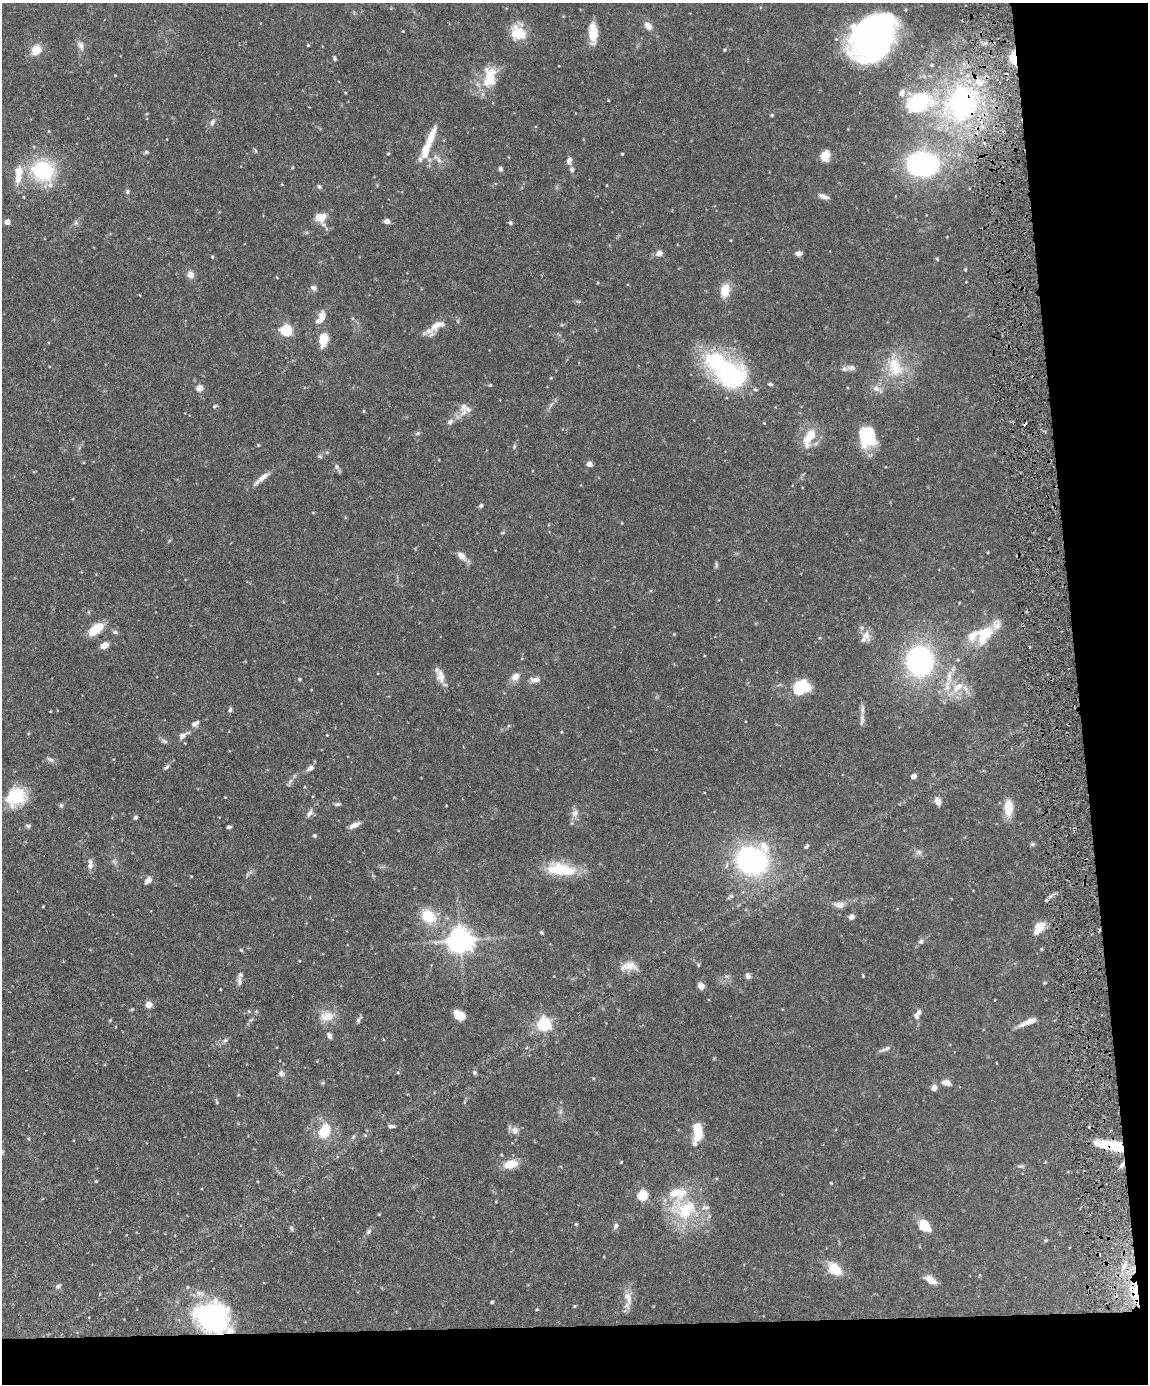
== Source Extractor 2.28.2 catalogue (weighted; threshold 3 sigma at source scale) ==
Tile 12 of 4 x 3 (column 4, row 3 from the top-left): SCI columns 3439-4584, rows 235-1616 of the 4585 x 4509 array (HDU 1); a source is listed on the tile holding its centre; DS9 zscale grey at full resolution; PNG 1150 x 1386 px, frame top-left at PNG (2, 3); no overlay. Shown black and unused: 10% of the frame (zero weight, under 3 of 6 exposures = <1% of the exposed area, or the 3 px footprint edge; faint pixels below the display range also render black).
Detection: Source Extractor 2.28.2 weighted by HDU 2 'WHT'; one run over the whole footprint, this tile lists its part. Background 0.0991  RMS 0.0036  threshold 0.0148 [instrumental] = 3 sigma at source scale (4.09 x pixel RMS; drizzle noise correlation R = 1.36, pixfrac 0.8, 0.05/0.05 arcsec/px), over >= 5 px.
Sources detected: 208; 3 inside a brighter object's white glare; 8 cosmic-ray / hot-pixel residue — not listed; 14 inside a brighter listed object's ellipse — not listed separately; the other 183 listed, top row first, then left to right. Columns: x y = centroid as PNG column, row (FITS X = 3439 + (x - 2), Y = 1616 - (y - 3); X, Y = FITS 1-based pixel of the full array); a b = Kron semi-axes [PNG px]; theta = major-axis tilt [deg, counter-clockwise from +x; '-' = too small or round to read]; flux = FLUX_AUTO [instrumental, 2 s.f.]
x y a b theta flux
648 26 9 6 -51 2.8
518 33 16 14 -46 8.9
593 33 20 8 -88 7
874 40 46 37 40 110
81 45 13 8 -64 1.7
308 45 4 3 - 0.32
36 50 9 8 - 5.6
724 50 5 3 - 0.32
335 58 5 4 - 0.55
1013 58 11 6 -79 5.6
932 65 5 4 - 0.44
115 76 4 3 - 0.23
489 78 29 16 80 9.6
345 93 4 3 - 0.24
902 93 10 8 67 1.8
608 100 4 2 - 0.23
963 103 56 44 50 65
772 115 4 4 - 0.38
212 122 10 6 69 1.1
146 152 6 5 - 0.55
425 152 30 11 71 6.8
388 154 4 3 - 0.33
622 154 3 3 - 0.28
825 155 12 10 75 3.5
439 160 12 6 -55 1.4
569 161 8 6 77 1.6
922 164 32 24 0 52
500 169 6 5 - 0.76
572 170 7 6 - 0.76
43 171 23 19 -37 27
18 175 27 10 83 5.5
319 187 6 5 - 0.55
127 191 6 5 - 0.65
824 196 13 6 -22 1.5
321 217 13 11 12 4.2
387 221 4 4 - 3
7 222 4 4 - 3.1
76 223 6 5 - 0.68
510 223 6 5 - 0.52
659 253 5 4 - 3.6
798 253 8 6 3 1.2
212 257 4 3 - 0.37
937 259 5 3 - 0.39
965 270 5 3 - 0.3
190 275 9 8 - 1.8
313 287 7 6 - 1.2
725 290 15 10 79 5.2
578 301 6 4 -19 0.45
321 317 17 8 61 3.5
352 318 5 4 - 0.4
437 325 30 10 32 4.7
286 330 5 5 - 31
323 339 11 7 81 7.3
715 359 59 33 -50 29
851 367 14 7 5 1.6
895 367 31 21 -69 12
770 384 6 4 -8 0.51
490 385 4 4 - 0.35
200 388 5 4 - 5.5
876 389 10 8 -16 1.8
215 406 6 3 44 0.42
364 411 5 3 - 0.3
463 413 13 8 59 2.2
450 422 9 7 44 1.1
764 423 3 3 - 0.21
870 432 28 11 -75 7
418 433 6 5 - 0.53
811 435 14 13 - 5.1
258 445 4 3 - 0.36
514 447 5 4 - 0.42
589 464 4 4 - 2.9
336 467 8 5 -43 0.86
262 478 27 6 38 2.8
481 505 6 5 - 0.6
502 533 5 3 - 0.34
988 552 3 2 - 0.26
461 556 14 8 -44 2.2
716 565 9 4 -89 0.55
96 629 18 9 38 7.3
115 632 8 5 -13 0.7
674 634 4 4 - 0.26
984 634 27 18 56 11
866 635 15 12 -73 3
104 645 9 6 27 2.6
920 661 25 21 -81 59
440 676 19 9 -74 2.9
516 676 12 8 37 2.4
949 677 21 8 84 4.2
300 679 4 4 - 0.43
535 680 11 7 -1 2
801 687 15 11 28 16
958 687 15 9 39 4.6
230 709 6 4 87 0.64
862 720 15 5 85 1.3
195 723 11 7 30 1.3
183 735 13 7 32 1.9
164 741 9 5 -21 0.83
50 759 11 6 -25 1
166 767 9 4 33 0.66
310 768 9 6 29 1.3
914 776 4 4 - 2.5
16 797 24 20 36 12
938 801 9 6 -65 2.5
337 804 9 5 6 0.74
61 805 6 5 - 0.54
1008 808 17 9 90 6.3
309 813 11 6 59 1.4
575 813 11 8 51 1.7
136 817 6 5 - 0.52
354 825 11 5 24 2.4
28 826 7 5 -3 0.63
229 827 5 3 - 0.59
1074 829 6 4 -71 0.6
314 836 5 5 - 0.52
1033 844 6 5 - 0.52
806 846 6 4 57 0.62
919 852 8 7 - 1.1
752 860 27 24 7 65
114 861 7 4 72 0.62
90 866 10 8 81 1.5
561 869 34 14 -8 13
148 880 9 6 47 1.8
839 905 12 7 -9 1.9
43 907 4 3 - 0.24
428 916 16 14 -43 9
851 917 7 6 - 1.1
1039 927 15 9 53 4.9
541 932 4 4 - 0.4
460 940 8 7 - 370
921 941 6 6 - 0.82
241 950 5 3 - 0.35
629 966 24 11 4 3.8
863 975 3 2 - 0.37
748 976 6 5 - 1.3
239 981 16 5 -88 1.5
701 986 6 5 - 2.8
149 1005 5 4 - 5.1
919 1012 9 6 71 1.2
459 1015 12 8 -34 4.2
327 1016 20 13 10 4.8
358 1020 8 5 74 0.73
1028 1022 24 6 22 3.2
544 1024 6 6 - 64
329 1035 8 6 -68 1.1
225 1040 6 5 - 0.66
886 1049 12 5 23 1.2
475 1072 6 5 - 0.6
281 1074 8 7 - 1.1
946 1083 8 5 -15 2.7
934 1088 7 7 - 1.5
217 1102 7 4 -63 0.47
464 1102 6 4 71 0.38
391 1126 8 5 1 0.86
515 1130 10 10 - 1.9
324 1131 15 11 65 9
697 1131 17 8 -85 9
365 1135 4 4 - 0.37
1111 1145 33 9 -10 11
502 1155 4 3 - 0.3
621 1162 3 3 - 0.29
510 1164 15 9 16 5.9
1122 1165 8 5 67 1.2
1020 1166 10 3 0 0.56
96 1181 4 4 - 0.33
831 1183 4 2 - 0.27
642 1195 5 5 - 23
686 1210 42 27 -4 21
379 1214 4 3 - 0.27
576 1224 5 4 - 0.38
616 1226 8 6 66 0.98
924 1226 10 8 -47 8.1
291 1228 8 4 -76 0.56
369 1232 9 6 52 0.86
1046 1240 5 4 - 0.4
1124 1266 9 5 57 1.2
835 1269 18 12 -40 6.3
930 1280 13 7 -34 3.2
58 1286 8 5 29 0.77
628 1297 21 9 -70 3.4
492 1302 3 3 - 0.53
575 1306 4 4 - 0.36
537 1310 4 3 - 0.32
212 1318 33 26 -23 64
Overlapping masked pixels (flux is a lower limit): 6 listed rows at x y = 1013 58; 963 103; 1074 829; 1111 1145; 1122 1165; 212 1318